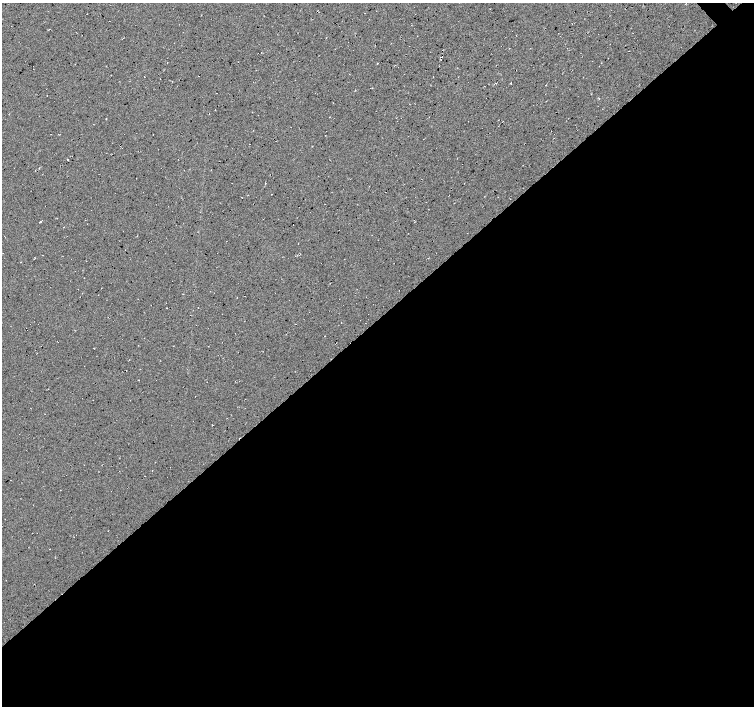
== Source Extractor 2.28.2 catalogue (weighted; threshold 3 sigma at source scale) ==
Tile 15 of 4 x 4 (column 3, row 4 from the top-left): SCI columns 3011-4514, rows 148-1555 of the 6020 x 5994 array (HDU 1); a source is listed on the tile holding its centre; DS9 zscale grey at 2 x 2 block average (1 PNG px = mean of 2 x 2 image px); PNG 756 x 708 px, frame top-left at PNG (2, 3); no overlay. Shown black and unused: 55% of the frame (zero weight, under 2 of 3 exposures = <1% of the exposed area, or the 3 px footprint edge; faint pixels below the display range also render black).
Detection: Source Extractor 2.28.2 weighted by HDU 2 'WHT'; one run over the whole footprint, this tile lists its part. Background 0.0325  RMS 0.013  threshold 0.0563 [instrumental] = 3 sigma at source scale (4.5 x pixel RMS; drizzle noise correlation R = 1.50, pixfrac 1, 0.0396/0.0396 arcsec/px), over >= 5 px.
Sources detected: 6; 2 cosmic-ray / hot-pixel residue — not listed; the other 4 listed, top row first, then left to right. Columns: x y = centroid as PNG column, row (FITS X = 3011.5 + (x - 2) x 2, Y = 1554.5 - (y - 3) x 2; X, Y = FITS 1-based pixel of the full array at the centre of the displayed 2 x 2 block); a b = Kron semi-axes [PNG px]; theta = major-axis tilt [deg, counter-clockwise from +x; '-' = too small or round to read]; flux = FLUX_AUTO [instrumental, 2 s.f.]
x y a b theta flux
199 76 2 2 - 0.8
106 119 2 2 - 1.5
67 160 2 2 - 3.1
40 222 2 2 - 33